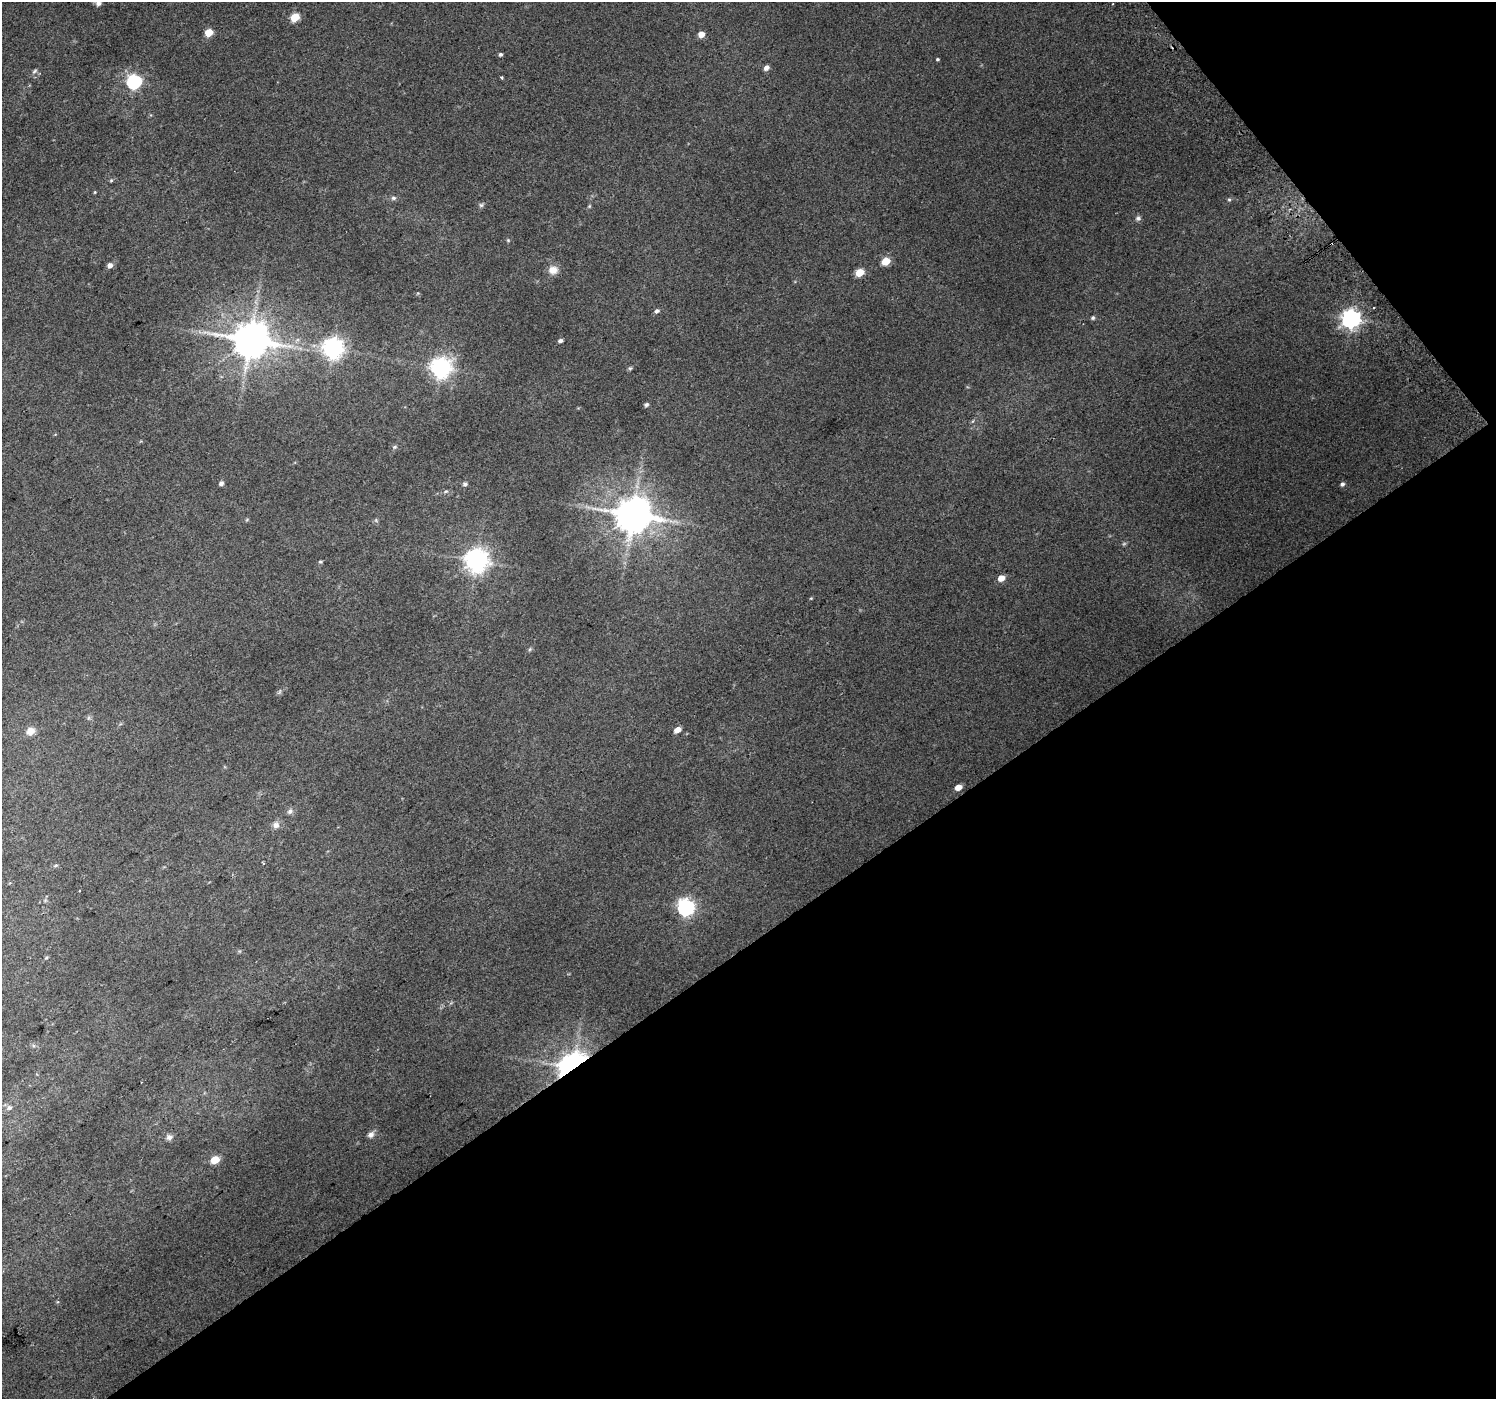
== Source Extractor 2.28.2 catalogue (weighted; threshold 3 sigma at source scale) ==
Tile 12 of 4 x 4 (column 4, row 3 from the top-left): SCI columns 4520-6013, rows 1620-3016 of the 6047 x 5969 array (HDU 1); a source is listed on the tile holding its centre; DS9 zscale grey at full resolution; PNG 1498 x 1401 px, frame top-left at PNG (2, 2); no overlay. Shown black and unused: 36% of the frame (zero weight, under 2 of 3 exposures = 2% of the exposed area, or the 3 px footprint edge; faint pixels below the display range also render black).
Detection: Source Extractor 2.28.2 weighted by HDU 2 'WHT'; one run over the whole footprint, this tile lists its part. Background 0.0682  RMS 0.014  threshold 0.0614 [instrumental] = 3 sigma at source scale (4.5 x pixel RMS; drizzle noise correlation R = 1.50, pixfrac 1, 0.0396/0.0396 arcsec/px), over >= 5 px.
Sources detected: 64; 2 too faint to see at this stretch — not listed; the other 62 listed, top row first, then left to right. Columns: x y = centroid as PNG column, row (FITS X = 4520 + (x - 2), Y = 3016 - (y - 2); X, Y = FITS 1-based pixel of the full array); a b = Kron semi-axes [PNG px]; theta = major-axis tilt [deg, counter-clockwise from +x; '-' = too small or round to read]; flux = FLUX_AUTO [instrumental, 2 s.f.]
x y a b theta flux
98 3 8 6 71 6
295 17 6 5 - 45
209 33 5 5 - 34
701 34 5 5 - 13
500 54 4 4 - 2.6
937 59 4 3 - 1.6
766 68 6 5 - 6
34 71 8 5 29 2.7
501 77 3 3 - 1.8
134 82 7 6 - 300
111 180 5 4 - 1.6
95 192 4 3 - 1.2
393 198 7 5 1 3.1
1229 200 6 4 0 1.7
481 205 6 6 - 2.5
589 206 5 5 - 1.5
1138 218 7 7 - 3.4
508 240 5 5 - 1.5
886 261 6 5 - 28
110 265 6 5 - 6.7
553 270 11 10 - 13
860 272 6 5 - 31
1374 307 2 2 - 1.5
657 311 6 5 - 3.5
1093 318 5 5 - 2.4
1351 319 8 7 - 680
250 340 11 10 - 4000
560 341 4 4 - 3.8
333 348 8 7 - 840
441 368 8 7 - 790
630 368 5 5 - 1.9
646 405 6 5 - 2.5
973 421 6 4 70 1.6
395 447 7 5 20 2.2
221 483 5 5 - 4
465 484 6 6 - 3.1
1342 484 5 4 - 3.5
446 491 7 5 4 2.7
633 514 11 10 - 3700
247 519 6 3 20 1.5
376 520 6 4 -57 1.8
476 560 8 8 - 1100
320 562 5 4 - 1.6
1001 578 6 5 - 13
811 598 5 4 - 1.2
530 649 6 4 46 1.9
280 691 8 3 71 2.1
677 730 6 4 28 13
30 731 10 9 - 11
958 787 5 4 - 13
290 811 9 7 44 4.8
276 825 10 9 - 7
56 865 7 4 8 2.1
79 890 3 3 - 2.7
45 900 5 5 - 1.8
686 907 7 7 - 460
46 958 5 4 - 1.5
572 1066 9 6 34 2100
9 1108 8 7 - 4.5
371 1134 9 7 41 5.4
169 1137 8 8 - 5.2
215 1160 6 5 - 38
Overlapping masked pixels (flux is a lower limit): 1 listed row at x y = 572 1066
Isophote crosses this tile's border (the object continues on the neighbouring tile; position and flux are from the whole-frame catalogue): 1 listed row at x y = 98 3